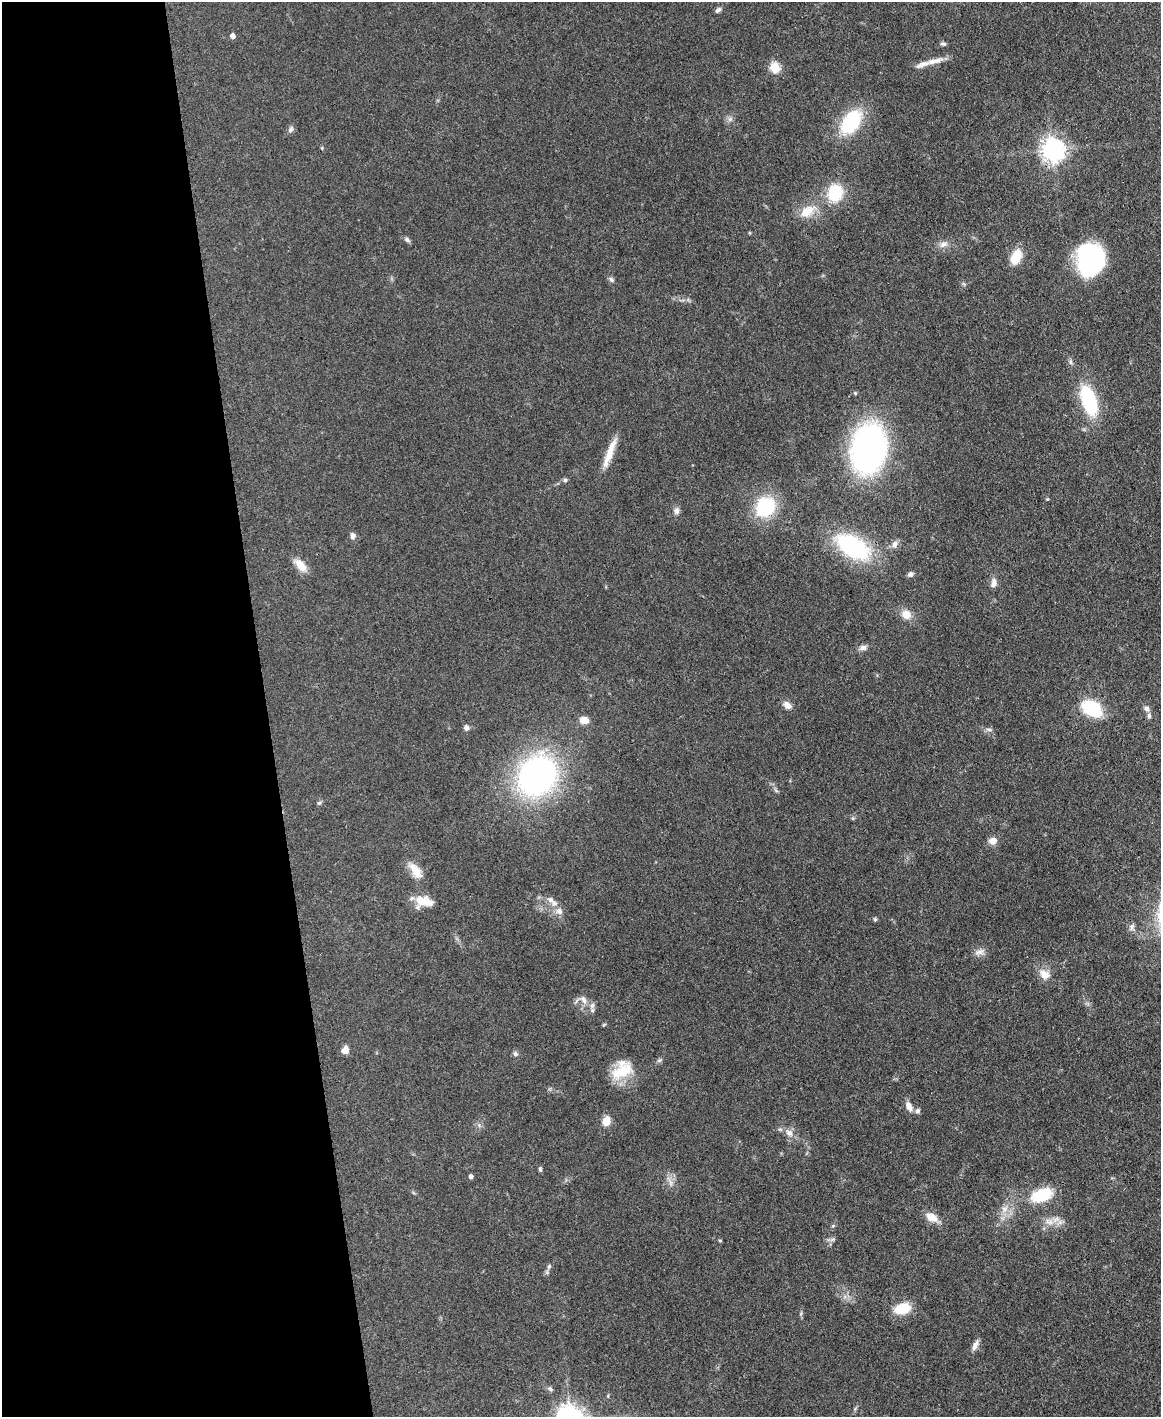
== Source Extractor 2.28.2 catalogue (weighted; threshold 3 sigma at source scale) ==
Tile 5 of 4 x 3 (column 1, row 2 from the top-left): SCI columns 1-1159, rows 1658-3072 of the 4691 x 4623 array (HDU 1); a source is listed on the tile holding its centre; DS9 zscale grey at full resolution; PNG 1163 x 1419 px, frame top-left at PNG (2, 2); no overlay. Shown black and unused: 23% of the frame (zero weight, under 3 of 4 exposures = <1% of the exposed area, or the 3 px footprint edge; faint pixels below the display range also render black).
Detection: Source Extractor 2.28.2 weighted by HDU 2 'WHT'; one run over the whole footprint, this tile lists its part. Background 0.0795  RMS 0.0056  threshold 0.0253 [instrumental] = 3 sigma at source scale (4.5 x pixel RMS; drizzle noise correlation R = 1.50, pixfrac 1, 0.05/0.05 arcsec/px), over >= 5 px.
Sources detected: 76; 4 inside a brighter listed object's ellipse — not listed separately; the other 72 listed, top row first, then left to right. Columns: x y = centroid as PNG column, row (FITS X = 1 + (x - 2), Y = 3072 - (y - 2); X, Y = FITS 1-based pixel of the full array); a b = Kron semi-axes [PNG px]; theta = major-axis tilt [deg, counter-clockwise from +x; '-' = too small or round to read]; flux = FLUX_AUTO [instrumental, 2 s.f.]
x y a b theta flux
718 10 9 5 39 1.4
232 36 4 4 - 3
943 44 7 5 -12 1.2
934 61 22 7 13 5.5
774 67 5 5 - 31
730 119 7 5 45 1.4
851 122 20 12 58 47
291 129 9 6 58 1.7
1053 150 8 7 - 450
835 193 19 15 79 21
807 211 21 14 37 9.8
407 240 9 5 -38 1.3
943 244 12 8 23 3
1016 257 14 9 68 13
1090 259 28 21 82 100
611 280 8 5 -49 1.3
1070 362 8 5 -88 1.4
855 393 5 5 - 0.73
1089 401 28 13 -72 45
868 449 35 25 80 190
609 453 41 7 70 9.3
565 480 5 5 - 1.2
765 507 19 17 47 34
676 511 9 7 83 2.1
352 536 9 6 -81 1.9
894 544 11 8 66 2.6
852 547 30 16 -32 78
300 565 19 9 -49 7.1
910 574 7 6 - 1.7
993 583 11 7 79 3.1
906 614 12 10 -29 5.9
863 648 10 7 8 2.3
787 705 11 8 -43 3.5
1147 708 8 6 -33 1.9
1092 709 16 11 -31 39
1149 716 9 5 -89 1.4
584 720 10 7 -1 5.1
466 728 6 6 - 1.9
989 729 8 4 -9 1.2
537 776 30 25 53 190
319 803 6 5 - 0.9
853 818 5 3 - 0.68
993 841 10 8 12 4.2
416 871 23 11 -56 7.6
550 900 11 8 -41 3
421 901 19 15 43 9
559 911 10 8 -40 3.4
875 919 5 4 - 0.9
980 952 14 7 15 3
1044 974 15 11 -31 5.7
584 1000 14 7 -59 3.3
604 1025 7 3 45 0.57
345 1050 9 8 - 3.5
515 1054 7 6 - 1.4
622 1070 28 19 37 17
909 1106 14 7 -62 3.7
606 1121 11 8 73 5.4
789 1133 11 8 -50 3.8
540 1169 6 4 -75 0.93
471 1176 5 4 - 1.8
670 1182 18 4 -67 2.5
1042 1195 21 12 19 24
1004 1209 9 8 - 3.7
932 1217 16 10 -32 6.3
1050 1222 10 8 -82 3.8
833 1226 6 4 20 0.67
832 1239 9 4 9 1.3
720 1240 5 3 - 0.56
549 1266 7 5 73 1.4
902 1308 14 9 17 18
975 1345 15 6 62 3
550 1389 7 5 -28 1.2